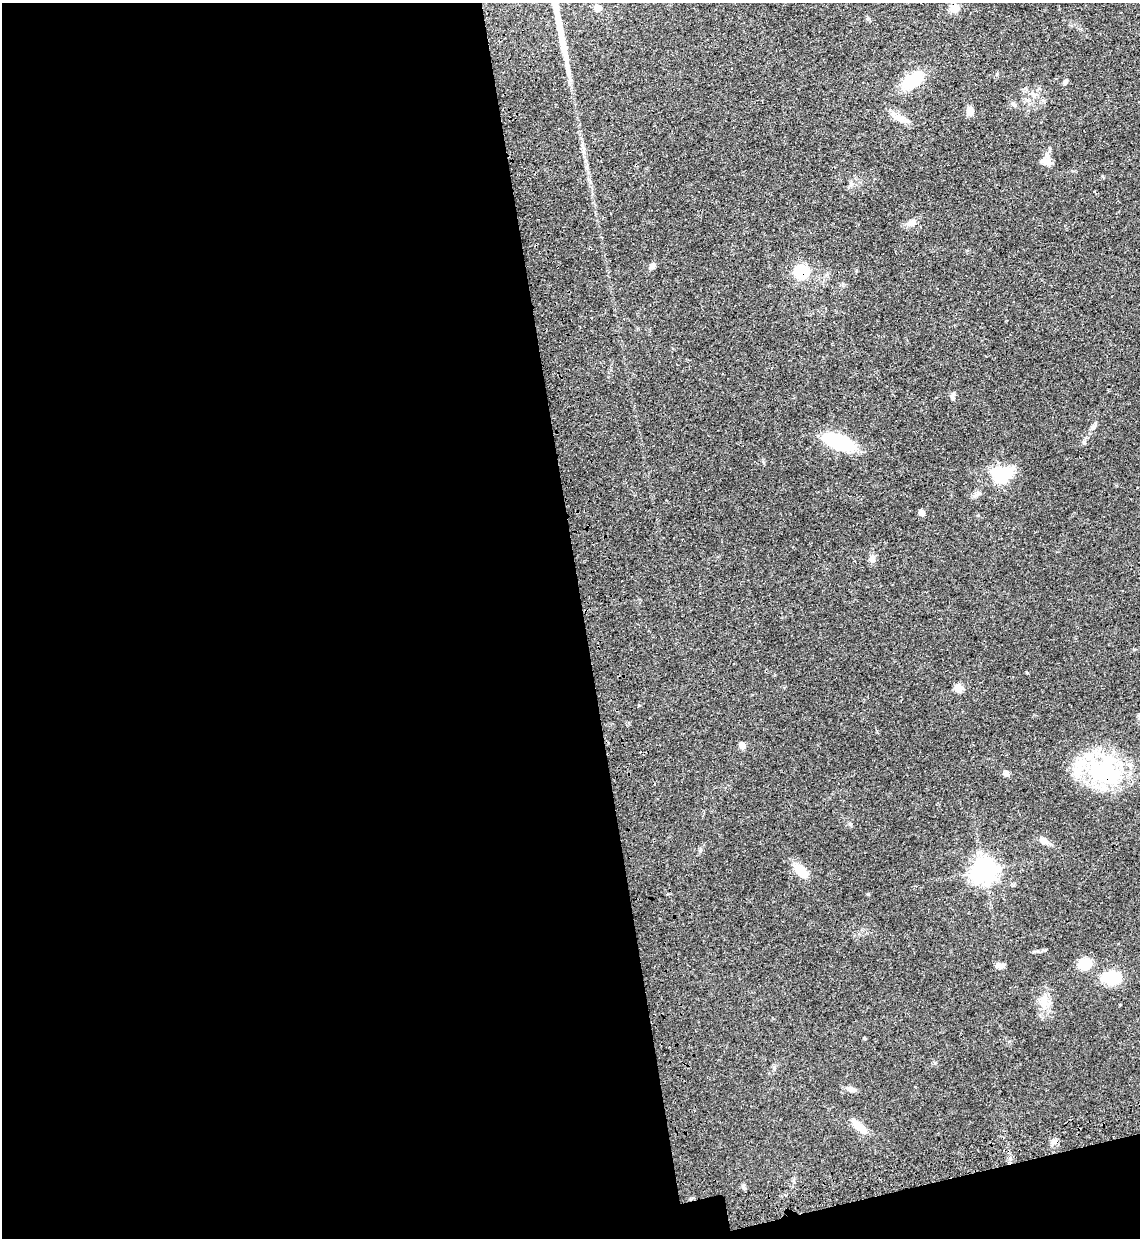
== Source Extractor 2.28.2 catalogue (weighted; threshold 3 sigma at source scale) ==
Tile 13 of 4 x 4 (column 1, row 4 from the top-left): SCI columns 200-1337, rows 73-1308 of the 5070 x 5089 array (HDU 1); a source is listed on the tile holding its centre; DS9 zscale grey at full resolution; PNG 1142 x 1240 px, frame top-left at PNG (2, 3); no overlay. Shown black and unused: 53% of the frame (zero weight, under 3 of 4 exposures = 6% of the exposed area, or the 3 px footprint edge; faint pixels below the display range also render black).
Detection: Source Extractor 2.28.2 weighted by HDU 2 'WHT'; one run over the whole footprint, this tile lists its part. Background 0.0412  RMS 0.0064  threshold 0.029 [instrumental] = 3 sigma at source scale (4.5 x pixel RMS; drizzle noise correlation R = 1.50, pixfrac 1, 0.05/0.05 arcsec/px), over >= 5 px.
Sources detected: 35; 1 cosmic-ray / hot-pixel residue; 1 long thin detection or spike segment (spike, bleed or trail) — not listed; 2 inside a brighter listed object's ellipse — not listed separately; the other 31 listed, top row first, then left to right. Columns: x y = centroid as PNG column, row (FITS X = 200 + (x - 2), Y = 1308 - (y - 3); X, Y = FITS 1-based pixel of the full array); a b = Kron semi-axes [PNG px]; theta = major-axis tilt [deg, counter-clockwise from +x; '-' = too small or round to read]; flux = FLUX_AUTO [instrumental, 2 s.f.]
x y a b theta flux
598 8 6 6 - 5.2
954 8 6 6 - 14
912 80 22 11 36 25
1065 82 9 4 50 1.1
1015 105 7 4 -71 0.99
970 111 10 7 79 4.1
898 117 13 8 -28 4.8
1048 162 12 9 -71 4.1
911 223 12 8 9 3.9
653 266 8 6 68 2
801 272 7 7 - 54
952 396 9 5 71 1.6
1093 427 9 6 51 1.9
839 442 27 11 -21 53
1002 475 17 15 18 34
978 493 7 6 - 1.8
921 512 6 6 - 3.2
872 558 9 7 79 3.1
958 688 7 6 - 8.8
742 745 7 6 - 3.4
1105 772 38 32 -32 70
1006 774 9 6 -51 1.6
1043 841 12 8 -28 3.9
984 870 9 9 - 310
801 871 18 10 -46 11
1085 963 11 9 6 15
999 965 9 7 4 2.7
1111 978 17 12 -3 21
1045 999 11 9 -76 4.9
851 1089 13 6 -13 3
859 1127 24 8 -41 7.7
Overlapping masked pixels (flux is a lower limit): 3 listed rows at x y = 954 8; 801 272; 1105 772
Unlisted compact peaks at least as high as the median listed source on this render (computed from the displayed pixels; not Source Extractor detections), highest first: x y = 850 824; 1084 443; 700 851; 1027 673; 743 1186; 864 1038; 935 1063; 1040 1015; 997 74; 851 185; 774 1068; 868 19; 639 705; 856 271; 978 515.